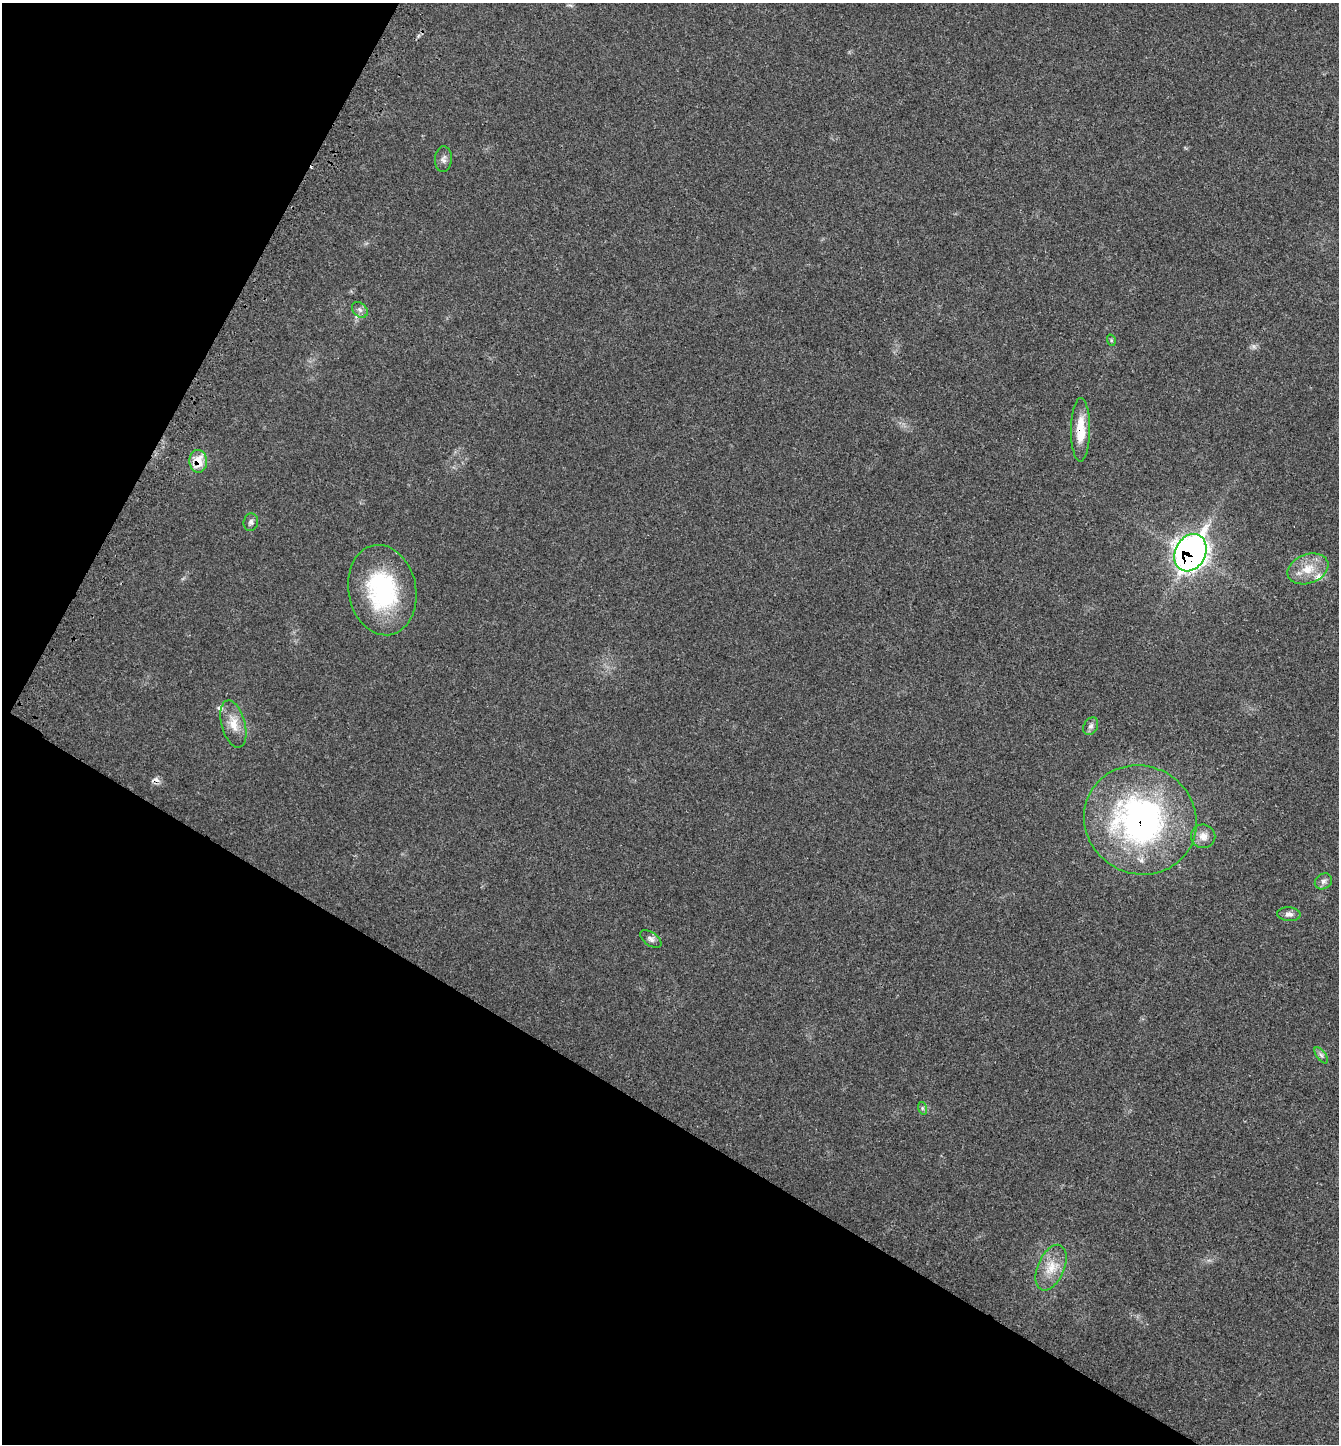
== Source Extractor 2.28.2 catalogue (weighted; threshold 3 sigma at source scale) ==
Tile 9 of 4 x 4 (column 1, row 3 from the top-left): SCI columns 179-1515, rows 1500-2941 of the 5851 x 5844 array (HDU 1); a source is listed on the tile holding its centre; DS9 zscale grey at full resolution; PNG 1341 x 1446 px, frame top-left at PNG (2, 3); each listed source drawn as its Kron ellipse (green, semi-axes under 4 px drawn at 4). Shown black and unused: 30% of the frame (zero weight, under 3 of 4 exposures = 3% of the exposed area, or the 3 px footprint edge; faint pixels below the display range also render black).
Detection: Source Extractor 2.28.2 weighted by HDU 2 'WHT'; one run over the whole footprint, this tile lists its part. Background 0.0232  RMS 0.0039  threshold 0.0175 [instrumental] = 3 sigma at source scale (4.5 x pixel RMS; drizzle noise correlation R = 1.50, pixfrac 1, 0.05/0.05 arcsec/px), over >= 5 px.
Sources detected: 22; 2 cosmic-ray / hot-pixel residue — neither listed nor drawn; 1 inside a brighter listed object's ellipse — not listed separately; the other 19 listed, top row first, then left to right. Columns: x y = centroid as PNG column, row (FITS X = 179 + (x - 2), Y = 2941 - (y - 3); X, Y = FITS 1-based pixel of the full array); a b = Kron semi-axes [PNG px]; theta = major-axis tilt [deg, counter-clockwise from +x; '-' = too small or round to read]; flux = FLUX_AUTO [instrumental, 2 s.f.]
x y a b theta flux
443 159 13 8 86 1.7
360 310 9 6 -45 1.3
1111 340 6 3 -73 0.41
1081 430 32 9 89 8.6
198 461 11 8 -84 6.9
251 522 9 7 75 1.2
1190 553 19 15 62 240
1308 569 21 14 20 7.6
382 590 45 34 -79 44
233 724 24 11 -75 6.1
1091 726 9 7 60 1.3
1140 820 57 54 -29 110
1203 836 12 12 - 3.2
1323 881 9 7 35 1.4
1289 914 11 7 -5 1.6
651 939 12 6 -34 1.5
1321 1055 9 4 -54 1.1
922 1108 6 4 -72 0.64
1051 1268 24 13 66 7.3
Overlapping masked pixels (flux is a lower limit): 4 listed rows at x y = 1081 430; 198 461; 1190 553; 1140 820